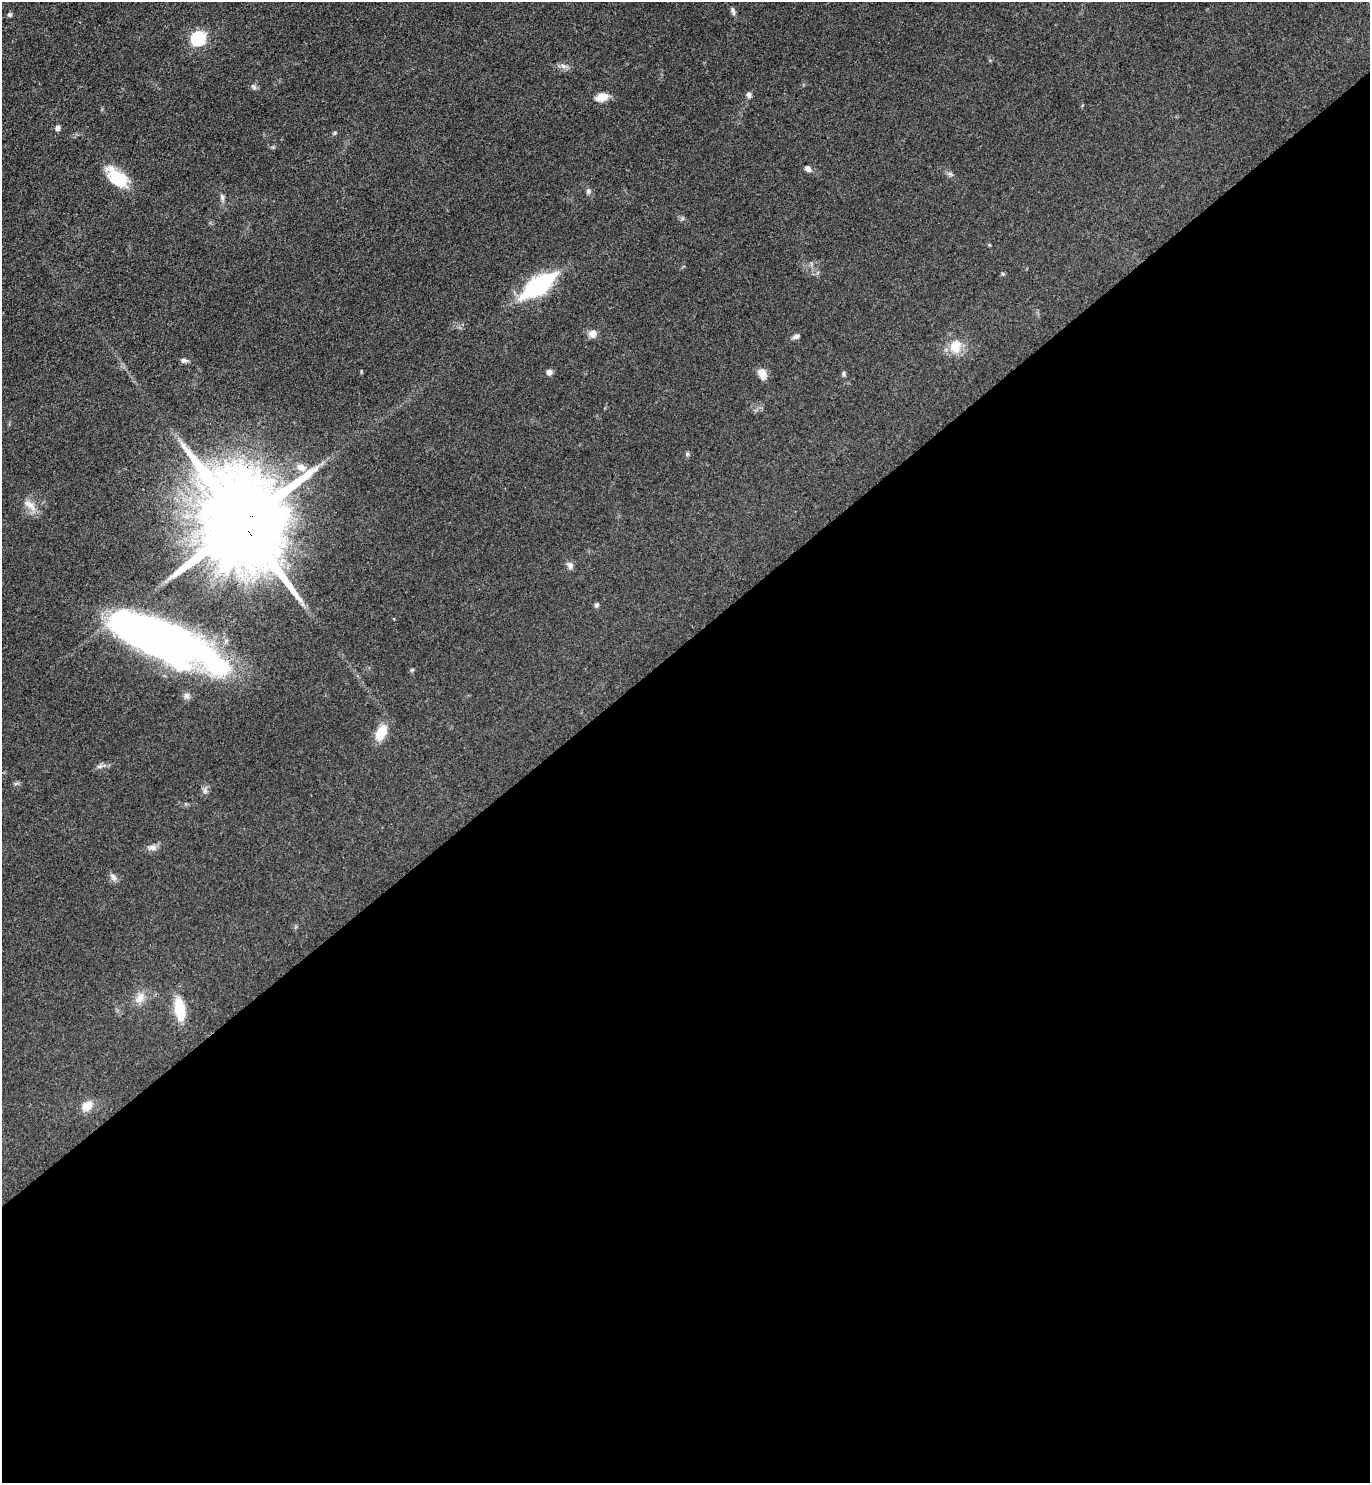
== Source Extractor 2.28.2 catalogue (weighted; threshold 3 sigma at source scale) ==
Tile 15 of 4 x 4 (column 3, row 4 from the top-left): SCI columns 2891-4258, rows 4-1484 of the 5924 x 5929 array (HDU 1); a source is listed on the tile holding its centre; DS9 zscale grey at full resolution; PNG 1372 x 1485 px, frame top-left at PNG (2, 2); no overlay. Shown black and unused: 57% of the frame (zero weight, under 3 of 4 exposures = <1% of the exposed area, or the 3 px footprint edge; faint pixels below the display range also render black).
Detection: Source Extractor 2.28.2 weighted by HDU 2 'WHT'; one run over the whole footprint, this tile lists its part. Background 0.0759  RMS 0.0061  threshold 0.0275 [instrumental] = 3 sigma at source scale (4.5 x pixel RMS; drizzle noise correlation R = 1.50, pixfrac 1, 0.05/0.05 arcsec/px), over >= 5 px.
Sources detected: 42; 1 inside a brighter object's white glare — not listed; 1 inside a brighter listed object's ellipse — not listed separately; the other 40 listed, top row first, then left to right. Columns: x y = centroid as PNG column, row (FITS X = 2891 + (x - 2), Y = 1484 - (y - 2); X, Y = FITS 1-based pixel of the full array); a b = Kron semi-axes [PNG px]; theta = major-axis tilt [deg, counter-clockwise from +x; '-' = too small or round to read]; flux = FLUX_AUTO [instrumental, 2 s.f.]
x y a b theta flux
733 11 11 4 -70 1.5
10 15 5 5 - 1.2
198 38 7 7 - 81
563 66 9 5 -25 2.2
254 87 8 6 -46 1.5
749 95 8 6 -73 1.6
602 97 14 9 15 6.6
58 128 6 5 - 2.3
334 133 6 4 70 0.77
808 169 8 6 -36 2.4
950 174 7 4 -19 1.2
117 177 28 14 -43 21
588 191 7 7 - 1.6
222 197 9 5 -80 1.7
1003 274 6 3 -19 0.72
538 286 36 14 35 67
593 334 9 8 - 4.3
796 336 8 5 16 2
955 346 20 16 74 11
184 360 9 6 -7 1.8
549 372 7 7 - 2.3
762 374 13 8 -68 5.6
844 374 8 4 -90 0.99
687 454 6 5 - 0.95
301 467 13 8 -24 4.6
31 505 15 9 -52 5.8
242 523 28 22 -61 13000
570 565 11 6 -45 2.3
596 605 7 5 40 1.1
157 637 100 35 -23 310
412 670 5 5 - 0.74
187 696 9 7 90 2.2
381 733 21 12 66 11
100 766 9 6 18 1.8
205 791 8 6 83 1.9
152 847 11 8 -9 2.9
113 877 10 7 -52 2.7
140 998 18 10 57 6.2
180 1009 25 11 -82 18
87 1106 14 11 44 6.6
Overlapping masked pixels (flux is a lower limit): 2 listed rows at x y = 242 523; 157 637